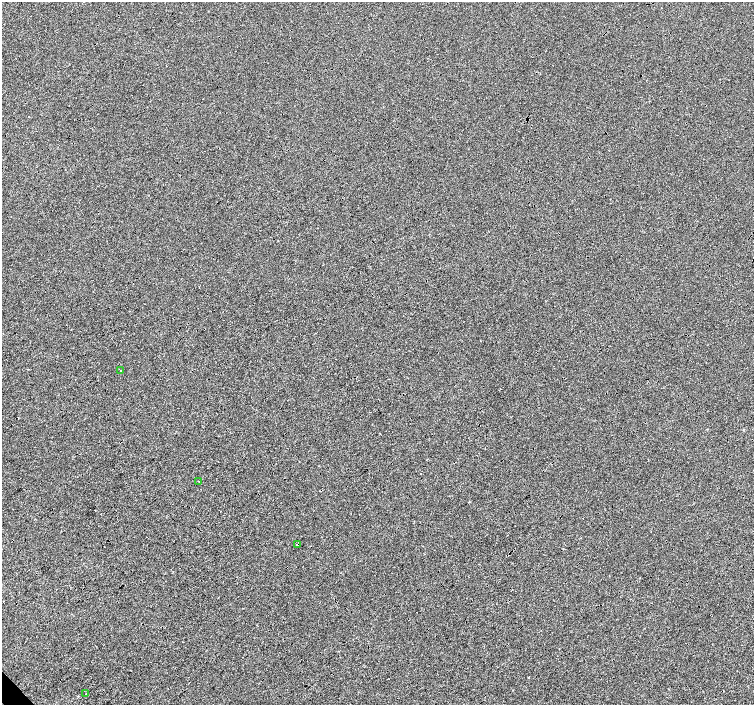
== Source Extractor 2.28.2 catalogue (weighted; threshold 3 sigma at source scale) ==
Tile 7 of 4 x 4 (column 3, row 2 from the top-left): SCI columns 3007-4509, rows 2965-4370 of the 6021 x 5992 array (HDU 1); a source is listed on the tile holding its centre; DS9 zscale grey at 2 x 2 block average (1 PNG px = mean of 2 x 2 image px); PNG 756 x 707 px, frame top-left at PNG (2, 2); each listed source drawn as its Kron ellipse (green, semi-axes under 4 px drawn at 4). Shown black and unused: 1% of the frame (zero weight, under 3 of 4 exposures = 2% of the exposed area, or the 3 px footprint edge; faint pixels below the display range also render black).
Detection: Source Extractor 2.28.2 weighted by HDU 2 'WHT'; one run over the whole footprint, this tile lists its part. Background -0.00101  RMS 0.0066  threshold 0.0296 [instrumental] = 3 sigma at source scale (4.5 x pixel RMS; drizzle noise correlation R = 1.50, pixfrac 1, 0.0396/0.0396 arcsec/px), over >= 5 px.
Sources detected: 4; all 4 listed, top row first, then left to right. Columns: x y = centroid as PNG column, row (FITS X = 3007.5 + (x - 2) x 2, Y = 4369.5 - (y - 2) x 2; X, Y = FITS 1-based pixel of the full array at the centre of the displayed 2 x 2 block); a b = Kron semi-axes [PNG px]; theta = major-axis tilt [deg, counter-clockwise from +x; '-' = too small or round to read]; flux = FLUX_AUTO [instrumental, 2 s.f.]
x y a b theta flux
121 371 2 2 - 5.4
199 481 2 2 - 0.58
297 544 2 2 - 1.6
86 693 2 2 - 1
Overlapping masked pixels (flux is a lower limit): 1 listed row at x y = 297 544